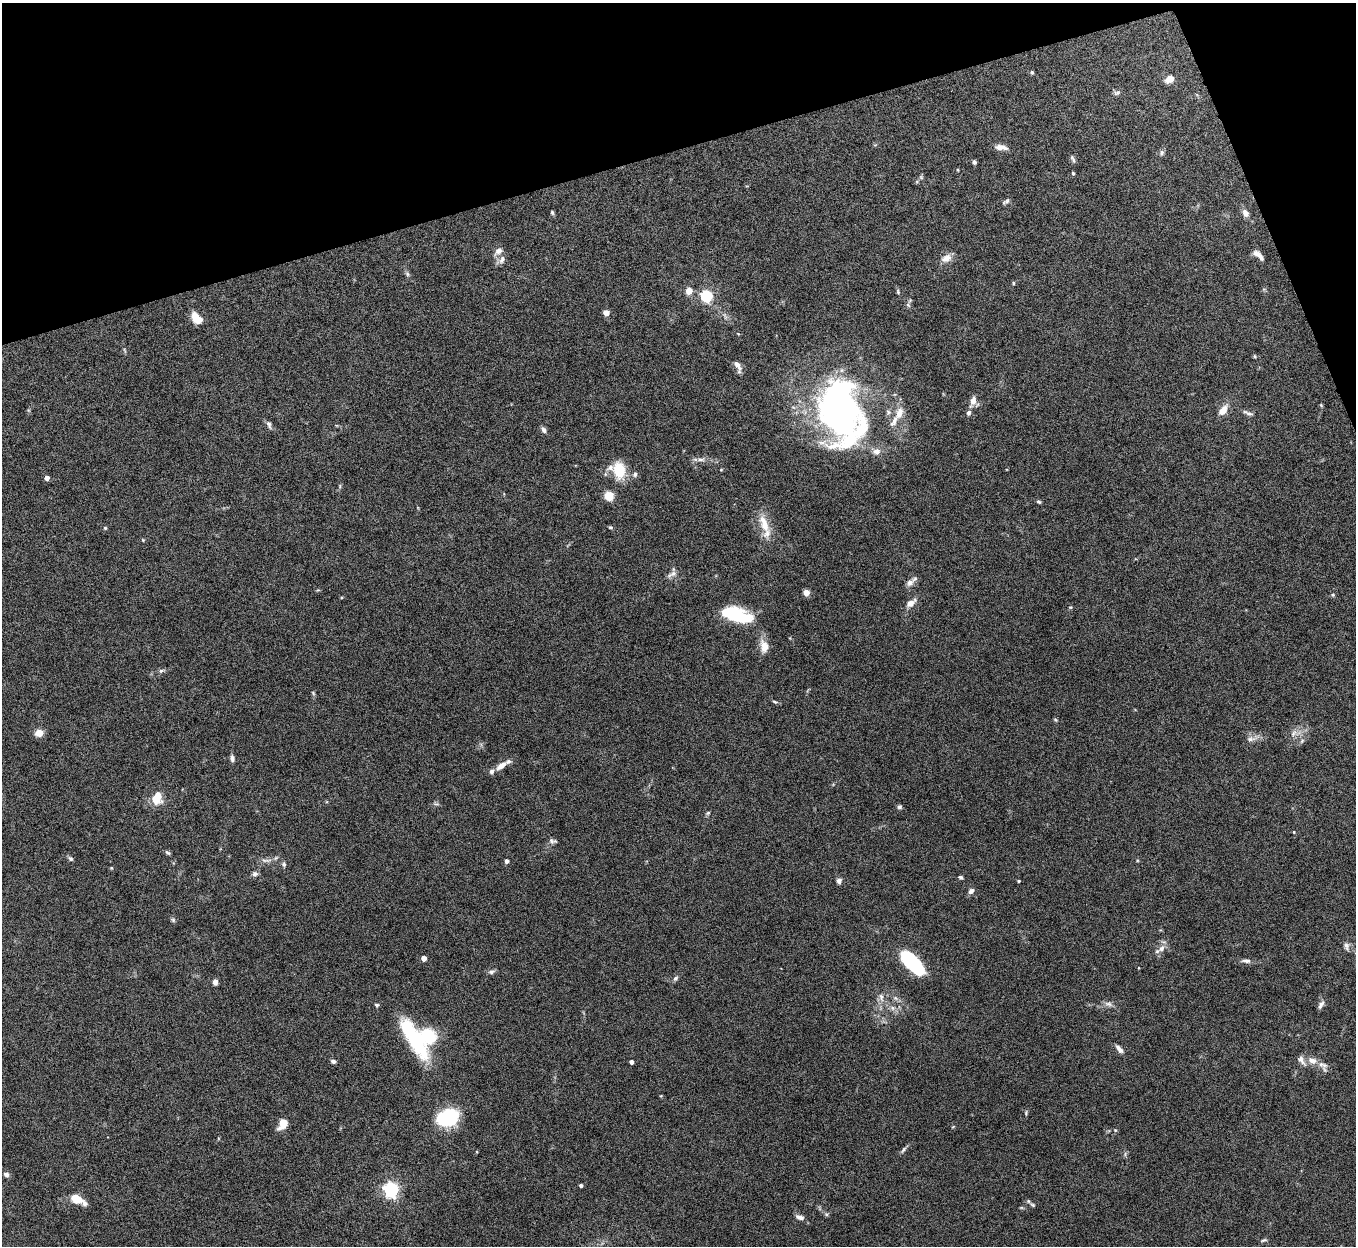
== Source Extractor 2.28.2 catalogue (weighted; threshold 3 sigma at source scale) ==
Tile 3 of 4 x 4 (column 3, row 1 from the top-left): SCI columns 2710-4063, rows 3884-5127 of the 5421 x 5406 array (HDU 1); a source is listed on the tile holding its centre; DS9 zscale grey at full resolution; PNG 1358 x 1248 px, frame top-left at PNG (2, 3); no overlay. Shown black and unused: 14% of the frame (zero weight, under 8 of 15 exposures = <1% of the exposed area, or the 3 px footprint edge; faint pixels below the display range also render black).
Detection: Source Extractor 2.28.2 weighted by HDU 2 'WHT'; one run over the whole footprint, this tile lists its part. Background 0.166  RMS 0.0048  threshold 0.0198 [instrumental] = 3 sigma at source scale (4.09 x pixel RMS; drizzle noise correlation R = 1.36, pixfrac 0.8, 0.05/0.05 arcsec/px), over >= 5 px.
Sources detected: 125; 1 too faint to see at this stretch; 1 inside a brighter object's white glare — not listed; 9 inside a brighter listed object's ellipse — not listed separately; the other 114 listed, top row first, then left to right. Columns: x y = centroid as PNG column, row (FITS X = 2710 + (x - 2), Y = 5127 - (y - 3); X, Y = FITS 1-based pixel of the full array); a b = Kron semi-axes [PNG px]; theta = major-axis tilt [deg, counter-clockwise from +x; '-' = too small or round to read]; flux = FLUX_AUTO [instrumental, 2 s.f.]
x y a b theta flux
1032 72 4 4 - 0.66
1170 79 8 6 34 5
1117 93 9 5 17 1.1
1001 147 15 6 -5 3.2
1162 152 7 6 - 1.1
1073 159 11 4 -65 0.95
974 162 4 4 - 1.1
958 170 4 3 - 0.33
1073 173 4 3 - 0.56
921 177 6 4 -46 0.62
917 181 6 4 19 0.55
1006 201 11 5 34 0.99
552 212 6 4 -74 0.61
1245 213 8 7 - 2.4
498 251 12 8 41 2.5
1258 255 15 6 -42 2.6
946 258 15 9 28 3.3
502 260 12 7 65 2
407 274 7 5 -60 0.85
1013 283 5 3 - 0.44
689 291 5 4 - 8.9
898 292 7 4 -68 0.63
706 296 6 5 - 51
908 305 7 5 -45 0.85
606 313 4 4 - 6
196 318 14 9 -48 5.7
738 334 5 3 - 0.37
1254 356 5 3 - 0.43
737 365 14 6 -54 2.5
973 401 14 7 72 2.8
1321 405 5 3 - 0.42
840 408 64 51 -66 170
1223 410 15 8 55 3.9
899 413 15 9 72 4.6
1249 414 11 5 -10 1.2
269 424 11 5 -69 1.4
544 430 8 5 -69 1.4
700 460 13 4 0 1.8
619 470 14 10 -78 16
635 474 7 6 - 1
47 478 4 4 - 2.7
340 486 6 4 73 0.59
609 496 5 5 - 23
1039 502 5 4 - 0.71
764 524 26 10 -70 7.6
610 527 5 4 - 0.52
105 528 4 4 - 0.5
143 540 4 4 - 0.38
673 573 11 6 39 1.9
910 582 11 8 46 2.6
806 592 4 4 - 7.7
1333 595 5 4 - 0.59
911 603 12 7 36 3.4
1070 607 5 3 - 0.36
737 615 30 12 -19 29
764 646 19 10 -79 4.7
161 671 8 5 28 1
313 693 6 4 -47 0.53
774 702 7 4 -20 0.61
1055 720 6 4 -45 0.51
39 733 5 4 - 9.7
1294 733 10 6 50 1.9
1251 739 13 7 5 2.2
1302 741 7 4 46 0.79
232 758 8 6 -75 1.4
501 766 17 7 35 3.9
157 798 14 10 78 7.7
436 804 8 4 -8 0.81
899 807 6 5 - 0.84
708 813 6 5 - 0.63
1294 832 4 3 - 0.35
553 841 10 6 -9 1.2
167 852 8 4 -35 0.74
70 859 7 5 -45 0.92
266 860 15 4 0 1.7
507 861 4 4 - 1.6
284 864 7 5 82 0.89
255 874 8 7 - 1.3
960 877 5 4 - 0.87
839 881 6 5 - 1.7
1019 881 3 3 - 0.39
971 891 7 5 37 1.6
173 920 6 5 - 0.74
1346 946 12 7 -77 1.7
1161 948 12 7 51 2.6
424 958 4 4 - 3.5
1246 961 14 5 -4 1.7
913 963 28 12 -45 31
491 972 9 5 13 1.1
675 978 8 5 45 1
215 982 6 5 - 1.9
881 997 12 6 -74 2.1
895 998 7 6 - 1.1
1108 1004 12 6 -15 1.7
377 1005 5 4 - 0.66
1321 1005 12 5 59 1.5
892 1008 8 6 -22 1.6
414 1038 51 14 -59 34
1119 1049 13 5 -50 2.1
333 1061 6 5 - 1
1312 1061 14 9 -15 3.7
631 1062 4 4 - 1.7
1026 1113 8 3 90 0.6
448 1117 18 12 20 41
283 1123 9 6 63 7.8
903 1150 11 4 50 1.1
6 1175 6 6 - 1.4
581 1185 4 3 - 1.1
391 1190 6 6 - 120
76 1198 10 7 -30 8.6
1033 1205 7 5 -36 0.81
826 1214 6 4 -44 0.65
799 1217 10 6 -17 1.9
1264 1240 8 4 17 0.73